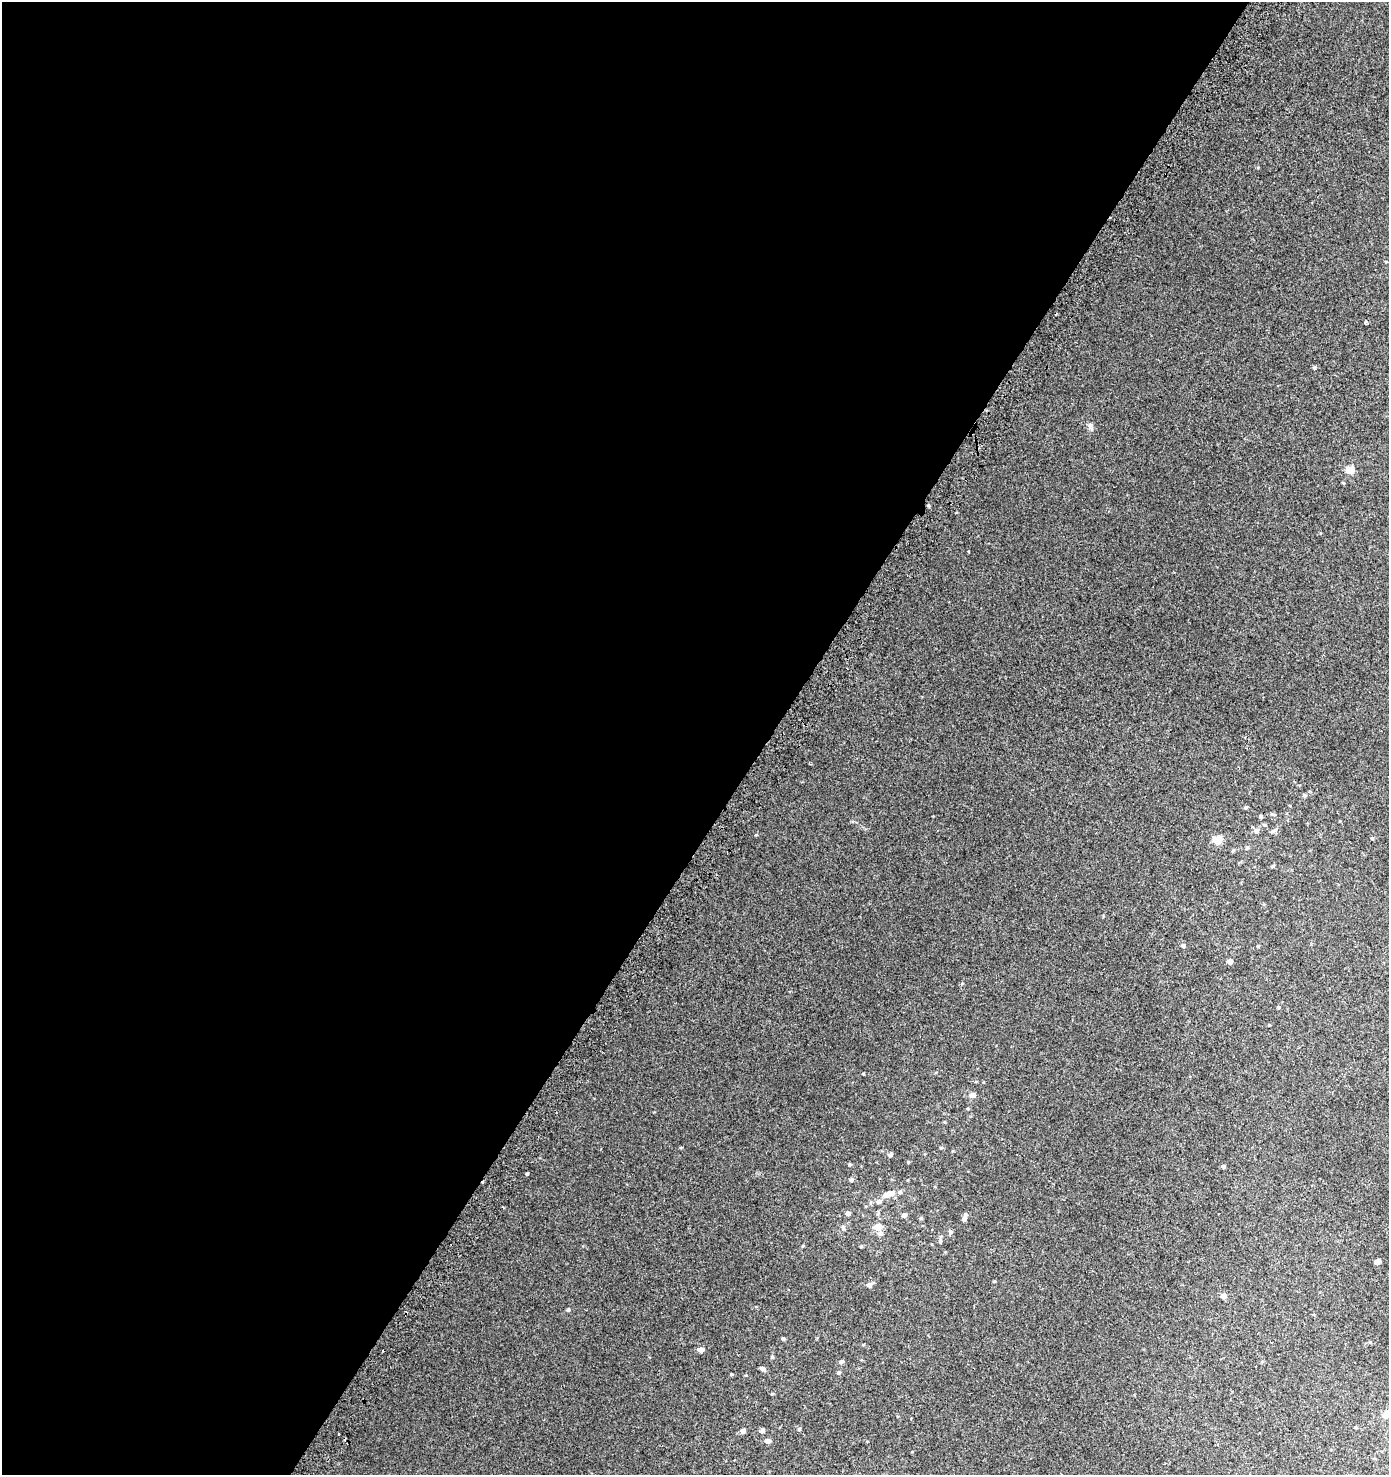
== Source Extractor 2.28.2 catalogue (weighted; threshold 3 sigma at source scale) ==
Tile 5 of 4 x 4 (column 1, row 2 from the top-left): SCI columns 312-1698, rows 3011-4483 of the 6086 x 6030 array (HDU 1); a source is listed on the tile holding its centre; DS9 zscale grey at full resolution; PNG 1391 x 1477 px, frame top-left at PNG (2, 2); no overlay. Shown black and unused: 55% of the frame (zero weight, under 2 of 3 exposures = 3% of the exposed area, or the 3 px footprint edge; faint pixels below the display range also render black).
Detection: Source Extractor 2.28.2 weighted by HDU 2 'WHT'; one run over the whole footprint, this tile lists its part. Background 0.00795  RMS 0.0063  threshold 0.0283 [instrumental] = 3 sigma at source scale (4.5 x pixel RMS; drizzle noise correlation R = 1.50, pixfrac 1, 0.0396/0.0396 arcsec/px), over >= 5 px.
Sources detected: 54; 1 inside a brighter object's white glare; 2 cosmic-ray / hot-pixel residue — not listed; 1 inside a brighter listed object's ellipse — not listed separately; the other 50 listed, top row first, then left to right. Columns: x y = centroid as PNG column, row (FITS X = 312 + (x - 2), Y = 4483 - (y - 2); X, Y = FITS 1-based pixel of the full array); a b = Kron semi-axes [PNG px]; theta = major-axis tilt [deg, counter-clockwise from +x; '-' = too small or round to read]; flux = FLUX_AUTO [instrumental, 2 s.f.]
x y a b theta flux
1314 367 5 4 - 0.65
1090 425 7 5 44 1.2
1350 470 9 8 - 4.7
1304 795 6 5 - 0.88
1246 807 5 3 - 0.63
1261 816 5 4 - 0.68
1256 831 7 6 - 1.7
1372 838 5 3 - 0.47
1218 840 6 5 - 16
1247 848 6 4 67 0.83
1273 866 5 4 - 0.63
1183 946 5 5 - 0.88
1230 961 5 5 - 2.4
973 1095 7 6 - 2.3
890 1154 7 5 57 1.1
849 1164 5 4 - 0.71
1223 1166 5 5 - 0.92
527 1174 3 3 - 0.73
852 1180 5 5 - 1.2
900 1192 6 5 - 1.1
890 1193 9 7 7 3.5
879 1201 7 6 - 1.7
848 1213 5 4 - 1.6
904 1215 5 5 - 1.7
964 1219 7 6 - 2.1
843 1227 8 4 82 0.95
878 1227 6 5 - 7.9
950 1231 6 6 - 1.2
880 1233 6 6 - 1.7
940 1241 5 4 - 0.84
861 1246 5 4 - 0.56
1377 1261 5 4 - 2.7
870 1285 6 5 - 2.3
1223 1296 6 5 - 2.4
568 1310 5 4 - 0.98
783 1339 4 4 - 0.86
1370 1342 4 4 - 0.46
701 1350 5 5 - 3.6
841 1361 6 5 - 1.2
763 1369 6 5 - 1.6
839 1373 5 5 - 0.85
731 1374 4 3 - 0.46
1385 1415 9 7 28 3.8
911 1419 3 2 - 0.58
1355 1427 5 3 - 0.44
799 1429 5 5 - 0.74
743 1431 6 5 - 1.9
762 1431 5 5 - 1.8
338 1434 3 3 - 2.5
768 1441 6 5 - 2
Isophote crosses this tile's border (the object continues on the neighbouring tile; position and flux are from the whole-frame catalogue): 1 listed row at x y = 1385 1415
Unlisted compact peaks at least as high as the median listed source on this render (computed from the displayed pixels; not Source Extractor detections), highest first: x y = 756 835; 863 1074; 772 1394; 681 1148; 908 1162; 962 983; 968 551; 803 1246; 746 1375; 1258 946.